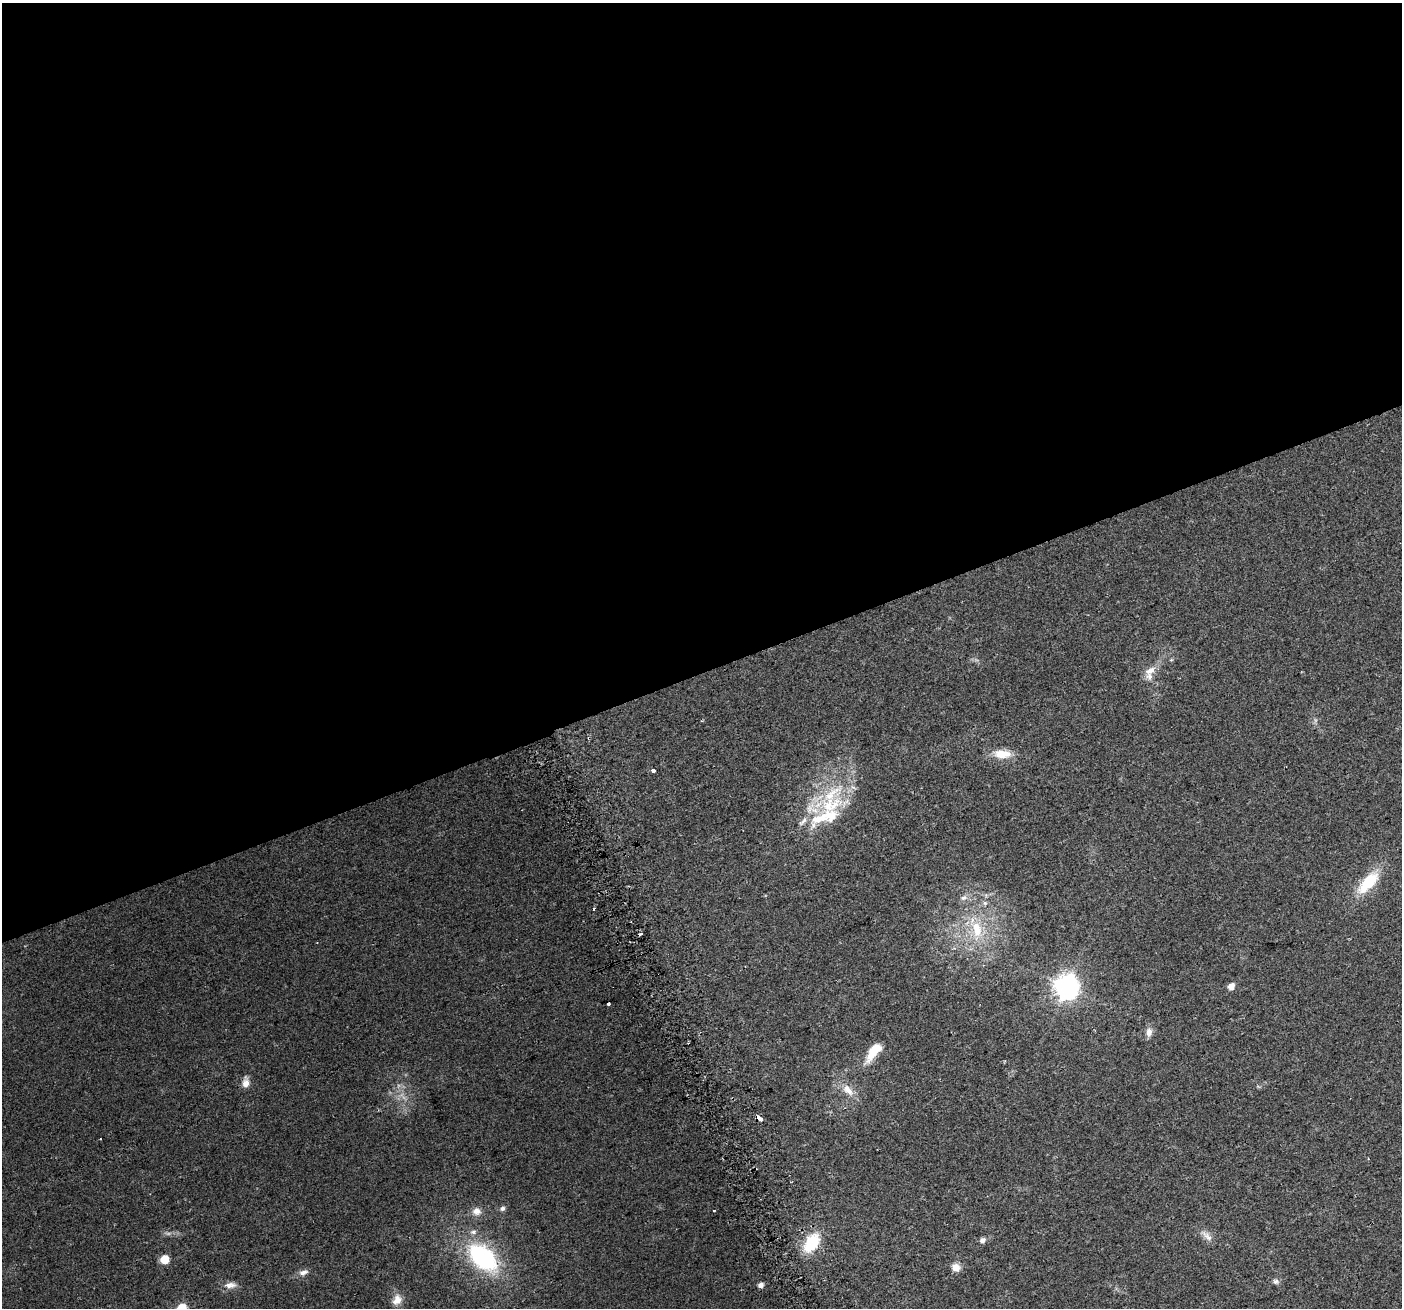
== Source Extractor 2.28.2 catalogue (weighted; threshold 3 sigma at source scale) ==
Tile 2 of 4 x 4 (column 2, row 1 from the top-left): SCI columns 1430-2829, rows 4019-5324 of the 5661 x 5476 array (HDU 1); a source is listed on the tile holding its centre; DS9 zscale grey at full resolution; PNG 1404 x 1310 px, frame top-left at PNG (2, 3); no overlay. Shown black and unused: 51% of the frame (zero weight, under 2 of 3 exposures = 2% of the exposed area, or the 3 px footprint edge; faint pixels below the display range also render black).
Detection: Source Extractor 2.28.2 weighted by HDU 2 'WHT'; one run over the whole footprint, this tile lists its part. Background 0.0747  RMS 0.0095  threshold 0.0427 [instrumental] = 3 sigma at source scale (4.5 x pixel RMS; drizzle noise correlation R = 1.50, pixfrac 1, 0.0396/0.0396 arcsec/px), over >= 5 px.
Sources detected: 41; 1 too faint to see at this stretch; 3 cosmic-ray / hot-pixel residue — not listed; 6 inside a brighter listed object's ellipse — not listed separately; the other 31 listed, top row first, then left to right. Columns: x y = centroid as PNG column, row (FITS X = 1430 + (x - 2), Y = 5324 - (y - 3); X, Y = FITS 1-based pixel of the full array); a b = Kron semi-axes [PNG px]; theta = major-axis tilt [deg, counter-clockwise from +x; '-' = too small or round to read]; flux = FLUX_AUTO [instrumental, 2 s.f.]
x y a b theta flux
1150 670 18 9 33 8.7
1002 754 23 11 -3 16
653 771 4 3 - 15
831 805 44 27 32 62
1368 882 34 14 47 35
964 898 10 7 20 4.2
985 903 6 5 - 2
977 929 28 15 -79 31
1231 986 5 5 - 9.4
1067 987 9 8 - 830
1149 1032 13 8 87 5.6
873 1052 27 10 54 22
246 1083 13 8 88 7.2
848 1090 19 10 -44 12
760 1118 7 3 -37 12
100 1139 3 2 - 1.8
502 1208 6 5 - 3.1
477 1211 11 9 0 7.2
714 1211 3 3 - 4.1
1207 1236 21 7 -45 6.9
983 1240 6 5 - 4.4
811 1243 17 10 56 46
483 1258 34 20 -44 120
164 1259 6 6 - 26
956 1267 11 9 -33 7
303 1272 13 7 20 5.2
1276 1281 8 7 - 2.7
230 1285 18 8 1 6.8
761 1285 5 5 - 4.9
397 1300 14 11 65 8.9
182 1308 6 5 - 46
Overlapping masked pixels (flux is a lower limit): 1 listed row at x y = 760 1118
Isophote crosses this tile's border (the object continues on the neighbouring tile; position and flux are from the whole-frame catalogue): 1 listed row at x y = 182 1308